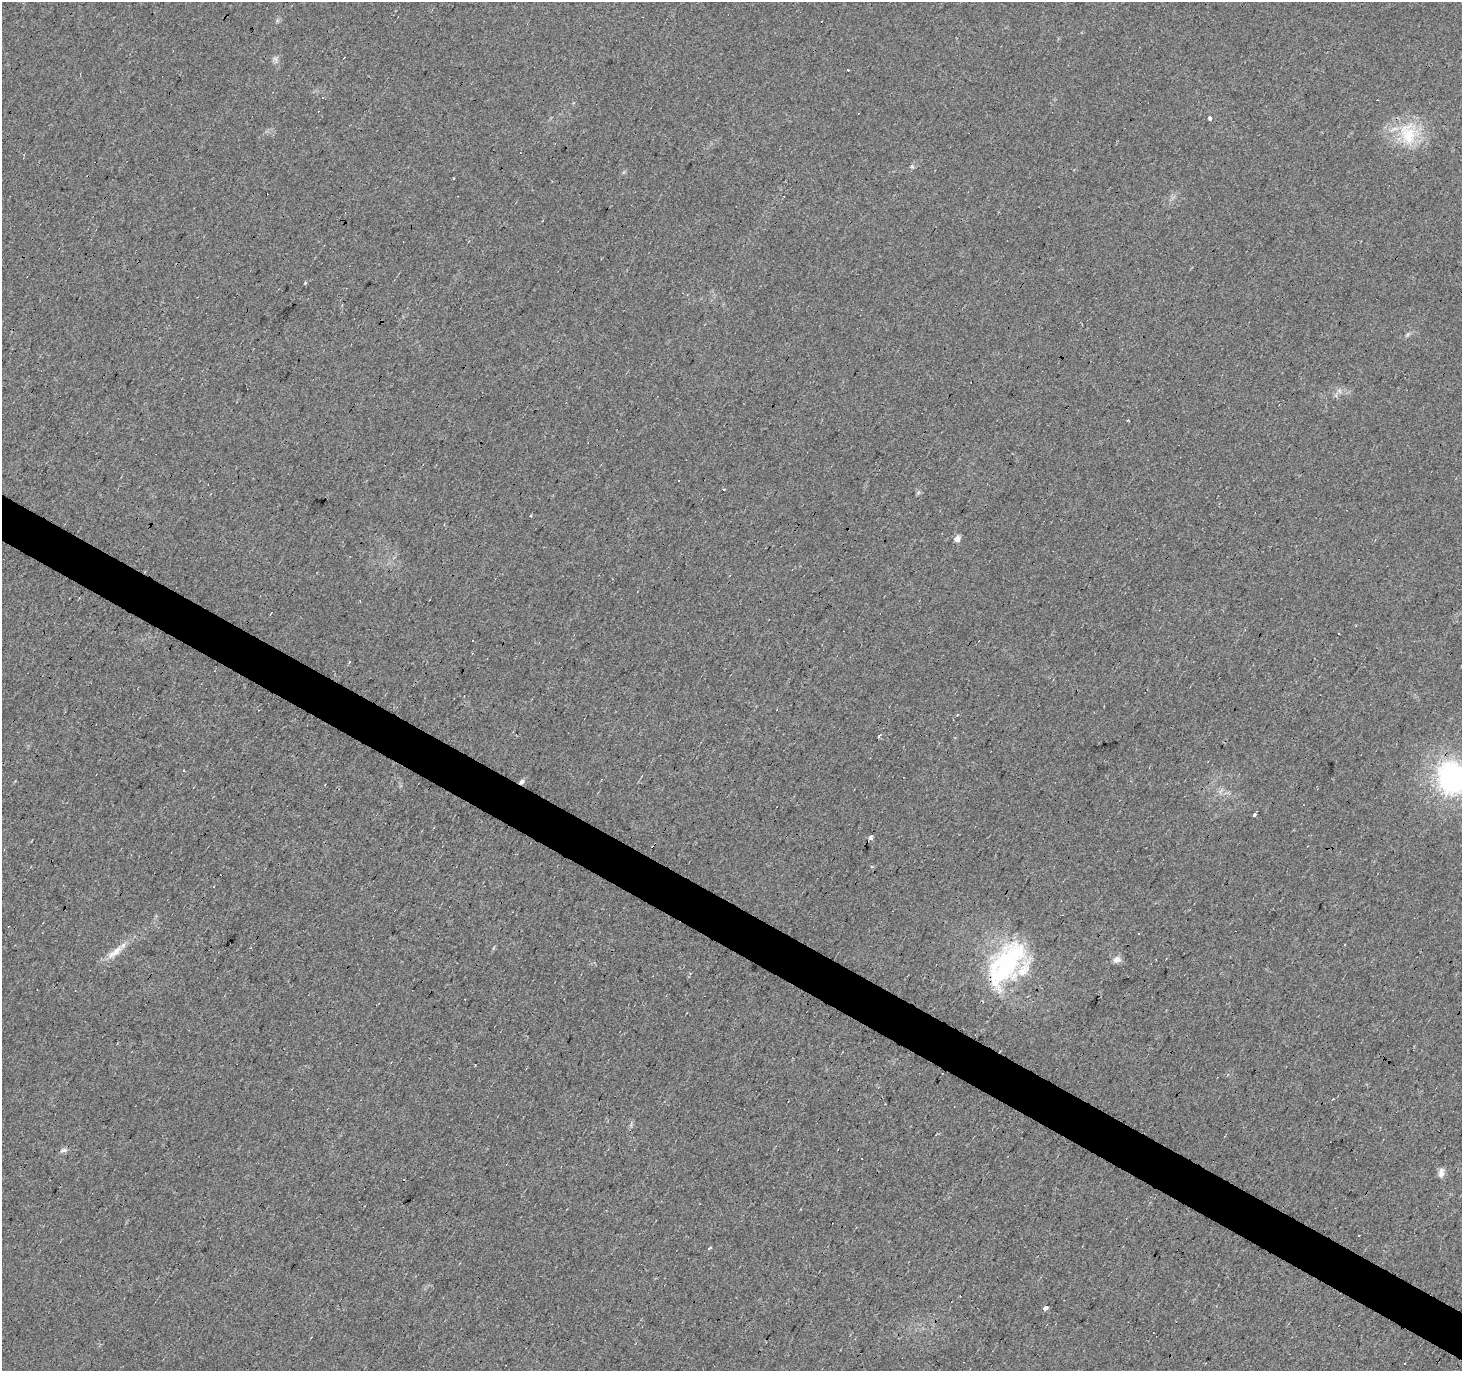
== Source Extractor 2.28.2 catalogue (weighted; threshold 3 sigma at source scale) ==
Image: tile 6 of 4 x 4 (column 2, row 2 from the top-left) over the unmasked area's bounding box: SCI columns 1461-2920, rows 2928-4296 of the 5844 x 5921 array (HDU 1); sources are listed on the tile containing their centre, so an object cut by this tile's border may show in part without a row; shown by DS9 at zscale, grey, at full resolution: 1 PNG px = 1 image px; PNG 1464 x 1373 px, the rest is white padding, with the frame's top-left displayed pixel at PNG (2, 2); no overlay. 3% of this frame is shown black and not used: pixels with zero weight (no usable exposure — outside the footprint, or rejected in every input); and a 3 px margin inside the footprint's outer edge (the drizzle kernel's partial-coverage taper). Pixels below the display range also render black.
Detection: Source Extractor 2.28.2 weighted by HDU 2 'WHT'; one run over the whole footprint, this tile lists its part. Background 0.0217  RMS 0.0064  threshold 0.0287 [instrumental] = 3 sigma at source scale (4.5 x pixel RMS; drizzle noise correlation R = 1.50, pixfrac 1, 0.0396/0.0396 arcsec/px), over >= 5 px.
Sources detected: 38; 15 cosmic-ray / hot-pixel residue — not listed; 1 inside a brighter listed object's ellipse — not listed separately; the other 22 listed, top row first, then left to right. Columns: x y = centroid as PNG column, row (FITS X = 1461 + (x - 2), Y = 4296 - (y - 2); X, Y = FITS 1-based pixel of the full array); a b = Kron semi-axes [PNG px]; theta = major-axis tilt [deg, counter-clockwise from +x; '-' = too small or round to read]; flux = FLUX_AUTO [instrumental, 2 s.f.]
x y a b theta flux
276 59 9 4 -81 1.7
848 70 3 3 - 1.5
1210 119 4 3 - 12
1408 134 36 24 -83 29
1340 391 7 4 -70 1.3
1128 420 3 2 - 0.56
957 539 5 5 - 5.1
879 736 3 3 - 8.2
1452 777 22 19 -74 130
522 782 5 4 - 2.4
1254 815 3 3 - 3.4
870 837 4 4 - 2.4
872 866 3 3 - 1
115 952 30 8 39 8.6
1117 959 10 8 20 3.5
1006 964 67 30 59 81
64 1150 11 6 12 2.1
1441 1173 13 7 86 3.2
1359 1235 3 3 - 5.8
709 1248 5 3 - 1.1
1046 1307 4 3 - 26
1404 1363 3 2 - 0.71
Overlapping masked pixels (flux is a lower limit): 2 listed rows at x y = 522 782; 1006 964
Isophote crosses this tile's border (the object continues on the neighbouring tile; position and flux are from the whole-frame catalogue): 1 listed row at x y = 1452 777
Unlisted compact peaks at least as high as the median listed source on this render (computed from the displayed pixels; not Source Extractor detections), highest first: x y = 305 283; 912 166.